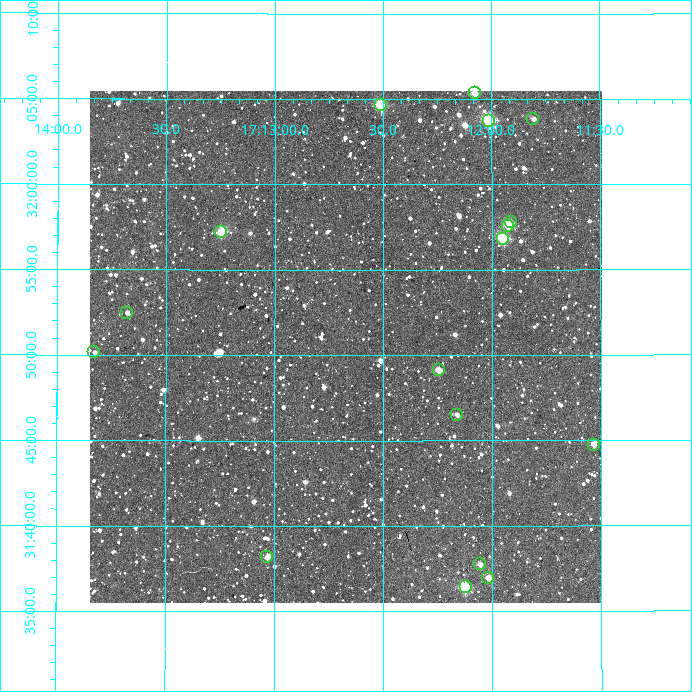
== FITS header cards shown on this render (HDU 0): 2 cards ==
NAXIS1  =                  512
NAXIS2  =                  512

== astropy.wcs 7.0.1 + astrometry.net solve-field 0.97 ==
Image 512 x 512 px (HDU 0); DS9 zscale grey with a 90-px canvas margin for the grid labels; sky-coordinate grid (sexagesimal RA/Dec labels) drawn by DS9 from the SOLVED WCS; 17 Tycho-2 reference stars matched to detected sources circled (green)
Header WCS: RA---TAN/DEC--TAN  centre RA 17:12:40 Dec +31:51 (258.17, +31.84 deg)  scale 3.52 arcsec/px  FOV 30.0' x 30.0'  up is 0 deg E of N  parity normal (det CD < 0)
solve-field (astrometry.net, Tycho-2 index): VERIFIED the header's WCS against the Tycho-2 star catalogue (verified at 2 index scales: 13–17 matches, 0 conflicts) and refined it, rather than solving blind
Solved WCS: RA---TAN-SIP/DEC--TAN-SIP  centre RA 17:12:40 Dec +31:51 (258.17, +31.84 deg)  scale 3.52 arcsec/px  FOV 30.0' x 30.0'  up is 0 deg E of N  parity normal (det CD < 0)
The solver's refit moves the header's centre by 1.5 arcsec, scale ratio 1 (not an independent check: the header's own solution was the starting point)
Tycho-2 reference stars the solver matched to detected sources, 17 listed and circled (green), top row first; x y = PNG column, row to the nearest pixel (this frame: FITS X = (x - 90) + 1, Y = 512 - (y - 91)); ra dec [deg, ICRS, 3 dp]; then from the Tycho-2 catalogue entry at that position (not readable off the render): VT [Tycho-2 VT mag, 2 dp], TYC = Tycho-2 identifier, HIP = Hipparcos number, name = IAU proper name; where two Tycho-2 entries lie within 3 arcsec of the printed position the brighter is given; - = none
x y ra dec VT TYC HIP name
475 93 258.019 +32.089 10.74 2595-130-1 - -
381 105 258.128 +32.077 10.30 2595-125-1 - -
533 119 257.951 +32.064 12.71 2595-117-1 - -
489 121 258.003 +32.062 9.90 2595-113-1 - -
511 222 257.978 +31.963 12.36 2595-1272-1 - -
508 226 257.981 +31.959 11.34 2595-1004-1 - -
221 232 258.311 +31.953 10.46 2595-48-1 - -
503 239 257.987 +31.947 10.03 2595-57-1 - -
127 313 258.420 +31.874 12.66 2591-307-1 - -
94 352 258.457 +31.836 12.17 2591-308-1 - -
439 370 258.061 +31.819 11.14 2591-315-1 - -
457 415 258.041 +31.775 12.79 2591-331-1 - -
594 445 257.883 +31.746 11.70 2591-339-1 - -
267 557 258.258 +31.636 12.12 2591-362-1 - -
480 564 258.014 +31.629 11.60 2591-361-1 - -
488 578 258.005 +31.616 11.76 2591-354-1 - -
466 587 258.031 +31.607 9.82 2591-344-1 - -